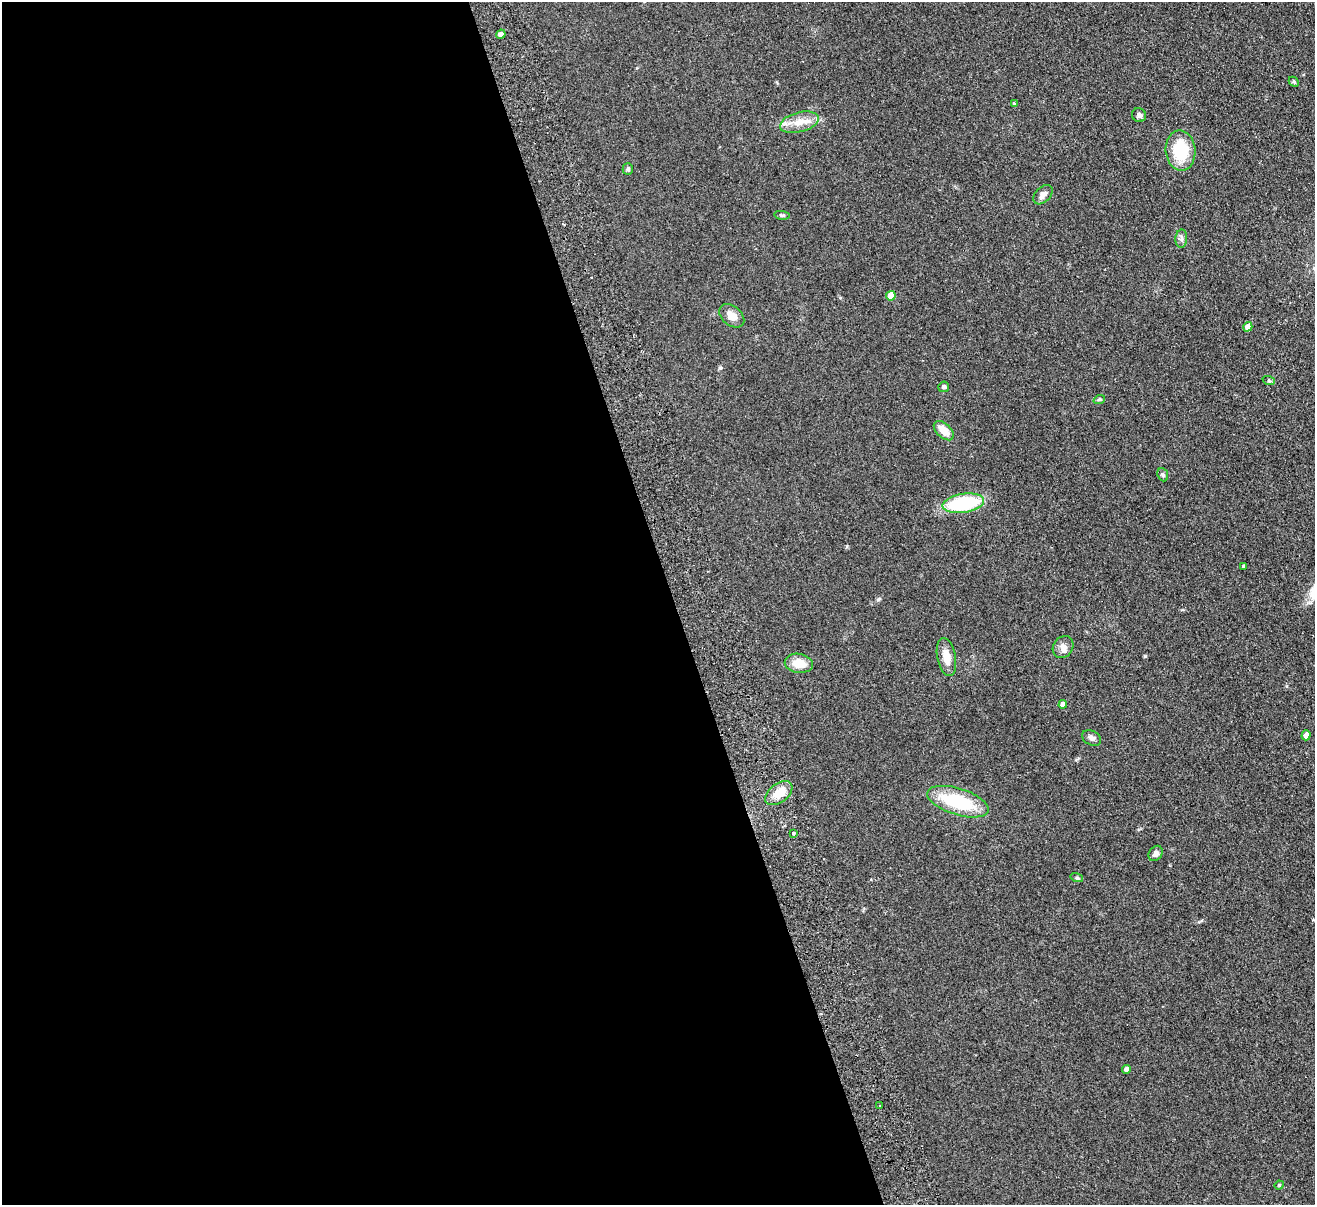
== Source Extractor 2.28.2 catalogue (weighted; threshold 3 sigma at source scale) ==
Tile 9 of 4 x 4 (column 1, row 3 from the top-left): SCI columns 56-1368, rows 1493-2695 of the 5362 x 5269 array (HDU 1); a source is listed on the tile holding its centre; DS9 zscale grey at full resolution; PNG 1317 x 1207 px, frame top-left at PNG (2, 2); each listed source drawn as its Kron ellipse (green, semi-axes under 4 px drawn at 4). Shown black and unused: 51% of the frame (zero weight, under 2 of 3 exposures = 3% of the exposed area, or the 3 px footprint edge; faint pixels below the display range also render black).
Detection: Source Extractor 2.28.2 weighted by HDU 2 'WHT'; one run over the whole footprint, this tile lists its part. Background 0.13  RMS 0.011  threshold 0.0508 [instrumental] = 3 sigma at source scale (4.5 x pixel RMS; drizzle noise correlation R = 1.50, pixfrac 1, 0.05/0.05 arcsec/px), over >= 5 px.
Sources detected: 36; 2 cosmic-ray / hot-pixel residue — neither listed nor drawn; the other 34 listed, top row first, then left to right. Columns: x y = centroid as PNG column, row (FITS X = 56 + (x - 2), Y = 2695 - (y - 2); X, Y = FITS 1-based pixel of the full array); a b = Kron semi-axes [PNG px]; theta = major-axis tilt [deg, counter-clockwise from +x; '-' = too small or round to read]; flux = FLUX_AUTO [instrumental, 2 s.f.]
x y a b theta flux
501 34 5 4 - 4.1
1294 82 6 4 -46 1.3
1014 103 4 3 - 1.6
1139 115 7 6 - 3.7
799 122 20 10 16 15
1181 151 20 15 -86 40
628 169 6 5 - 1.9
1043 195 11 7 46 5.6
782 215 8 4 -7 1.6
1181 239 9 6 86 3.2
891 296 5 4 - 20
732 316 14 9 -41 9.9
1248 327 5 4 - 6.6
1269 381 6 4 -19 1.7
944 387 5 5 - 2.7
1099 400 6 4 19 1.5
944 431 12 7 -44 14
1163 475 6 5 - 2.2
963 503 21 9 9 82
1243 567 3 3 - 1.7
1063 647 12 9 55 6.5
946 657 19 9 -79 13
799 663 14 9 -8 16
1063 704 4 4 - 8
1306 735 5 4 - 8.9
1092 738 10 7 -26 4
779 793 15 9 38 18
958 802 32 13 -17 65
793 833 4 3 - 1.3
1156 853 8 6 55 3.9
1077 878 6 4 -17 1.5
1126 1069 4 4 - 5
879 1106 3 2 - 1.2
1279 1185 5 4 - 1.1
Unlisted compact peaks at least as high as the median listed source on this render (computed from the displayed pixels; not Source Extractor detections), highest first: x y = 720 368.